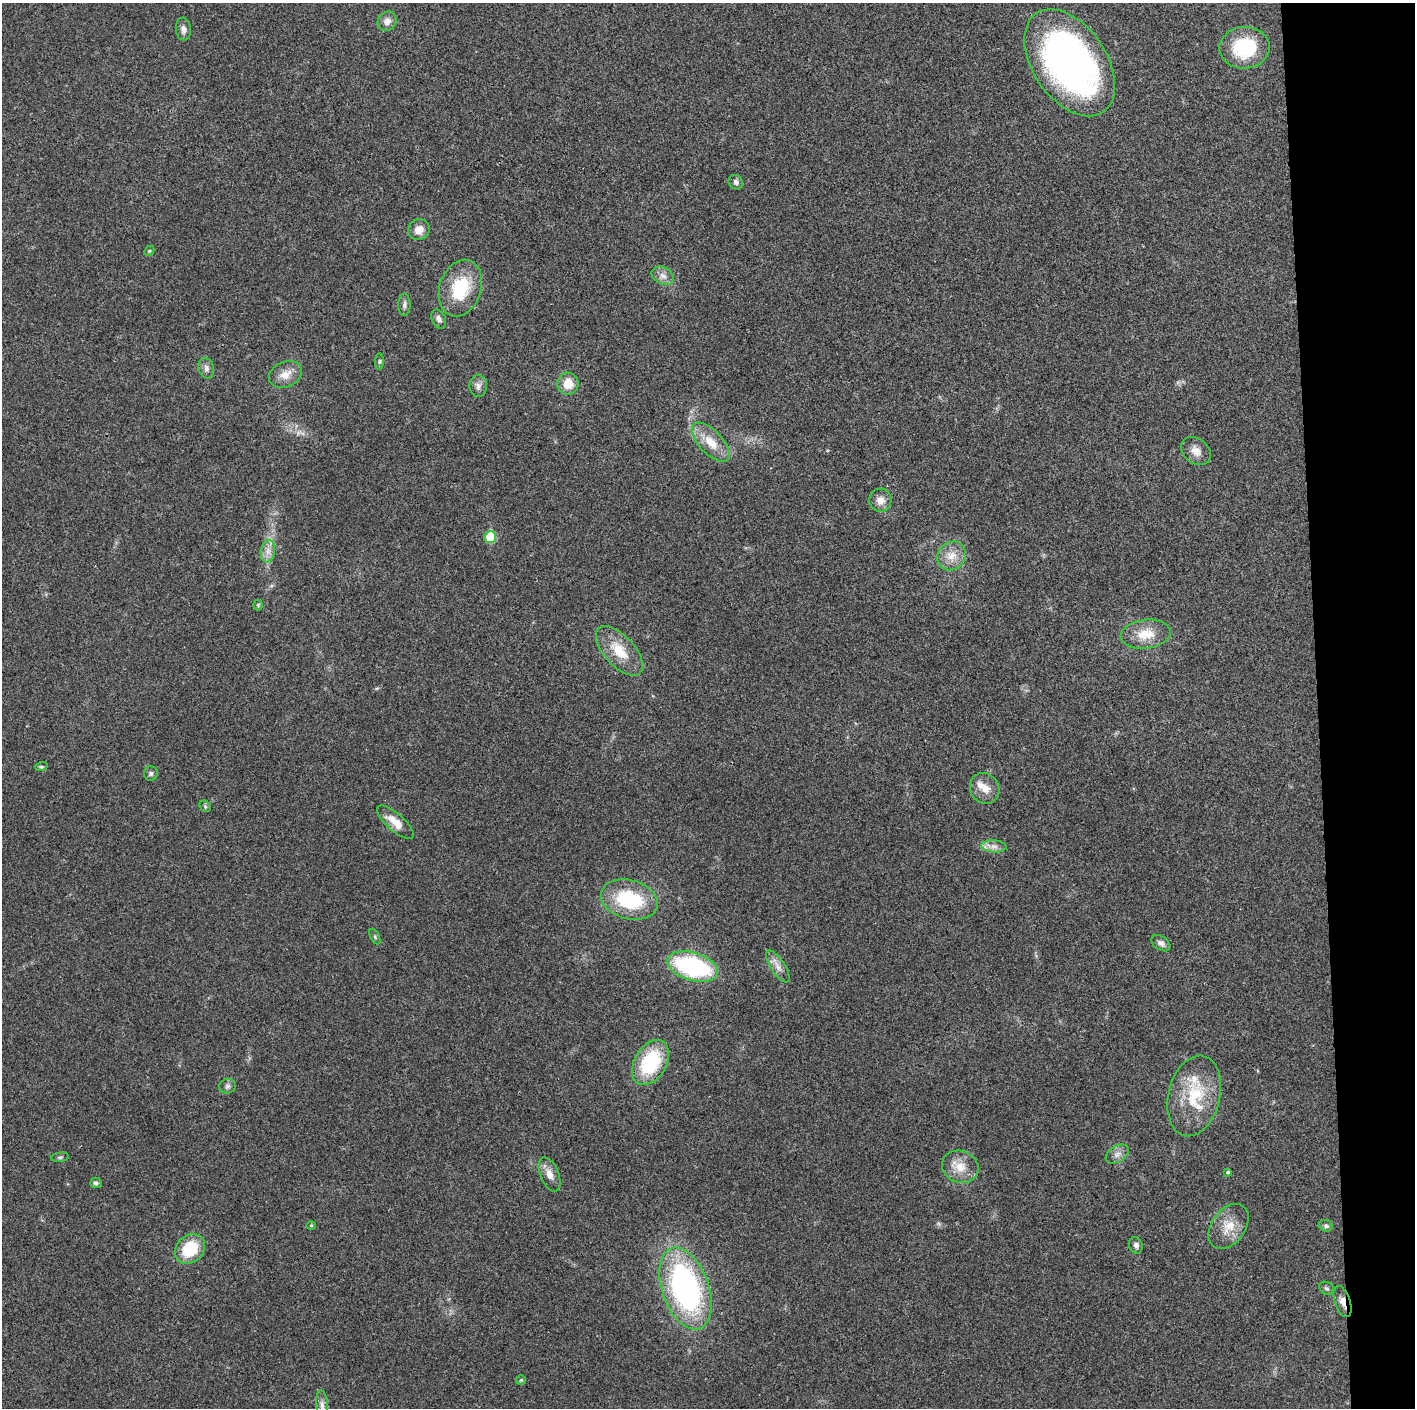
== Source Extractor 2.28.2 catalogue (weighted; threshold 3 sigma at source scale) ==
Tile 6 of 3 x 3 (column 3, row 2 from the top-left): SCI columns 2828-4240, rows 1411-2816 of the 4241 x 4224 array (HDU 1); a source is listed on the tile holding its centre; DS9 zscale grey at full resolution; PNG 1417 x 1410 px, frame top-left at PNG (2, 3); each listed source drawn as its Kron ellipse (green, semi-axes under 4 px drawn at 4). Shown black and unused: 7% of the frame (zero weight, under 3 of 4 exposures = <1% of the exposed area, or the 3 px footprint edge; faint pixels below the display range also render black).
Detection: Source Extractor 2.28.2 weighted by HDU 2 'WHT'; one run over the whole footprint, this tile lists its part. Background 0.0194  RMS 0.0039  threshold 0.0175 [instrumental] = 3 sigma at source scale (4.5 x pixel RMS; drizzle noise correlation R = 1.50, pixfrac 1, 0.05/0.05 arcsec/px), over >= 5 px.
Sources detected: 57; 2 inside a brighter listed object's ellipse — not listed separately; the other 55 listed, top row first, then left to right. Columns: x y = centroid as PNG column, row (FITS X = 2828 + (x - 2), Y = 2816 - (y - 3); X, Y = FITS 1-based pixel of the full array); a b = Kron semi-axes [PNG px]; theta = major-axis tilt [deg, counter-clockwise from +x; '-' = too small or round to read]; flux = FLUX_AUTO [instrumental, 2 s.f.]
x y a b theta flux
387 21 10 9 - 2.5
183 29 11 7 -84 1.8
1245 48 25 21 4 24
1070 63 60 37 -56 170
736 182 8 6 -47 1.1
419 230 11 10 - 3.9
149 251 6 4 45 0.49
663 276 12 8 -27 2.4
460 288 29 21 72 19
404 305 11 6 -89 1.3
439 319 10 6 -63 1.6
379 361 8 4 89 0.64
206 368 10 7 -73 1.7
285 375 17 12 25 4.7
568 384 11 10 - 5.7
478 386 11 8 90 1.9
711 442 25 11 -46 7.7
1196 451 16 12 -39 3.6
880 500 11 11 - 3.3
490 537 6 5 - 17
268 551 11 7 81 2.6
952 556 15 13 44 5.2
258 605 5 5 - 0.52
1146 634 25 14 6 8.4
619 651 30 15 -47 11
41 767 6 4 18 0.5
151 773 7 7 - 1
985 788 16 14 -57 4.8
205 806 6 5 - 0.62
395 822 23 8 -41 5.8
994 846 13 6 -5 2.2
629 900 29 19 -15 26
375 937 8 4 -63 0.65
1161 943 10 6 -35 1.5
693 967 26 13 -16 52
778 967 18 7 -57 2.9
650 1062 24 16 60 28
227 1086 8 7 - 1.2
1194 1096 41 26 76 20
1117 1154 13 8 32 2.2
60 1157 8 4 7 0.71
960 1167 19 15 -22 6.5
1228 1172 4 3 - 0.73
550 1174 18 9 -68 3.6
96 1183 6 5 - 0.92
311 1225 4 4 - 0.45
1229 1226 25 16 53 7.6
1326 1226 7 5 -25 0.93
1136 1245 8 6 -74 1.4
190 1249 16 13 44 15
685 1288 42 23 -70 100
1326 1288 8 6 -31 0.82
1343 1302 16 7 -71 2.8
521 1380 5 5 - 0.52
322 1405 15 6 -85 2
Overlapping masked pixels (flux is a lower limit): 1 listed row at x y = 1343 1302
Isophote crosses this tile's border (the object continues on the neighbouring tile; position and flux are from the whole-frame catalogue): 1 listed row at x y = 322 1405